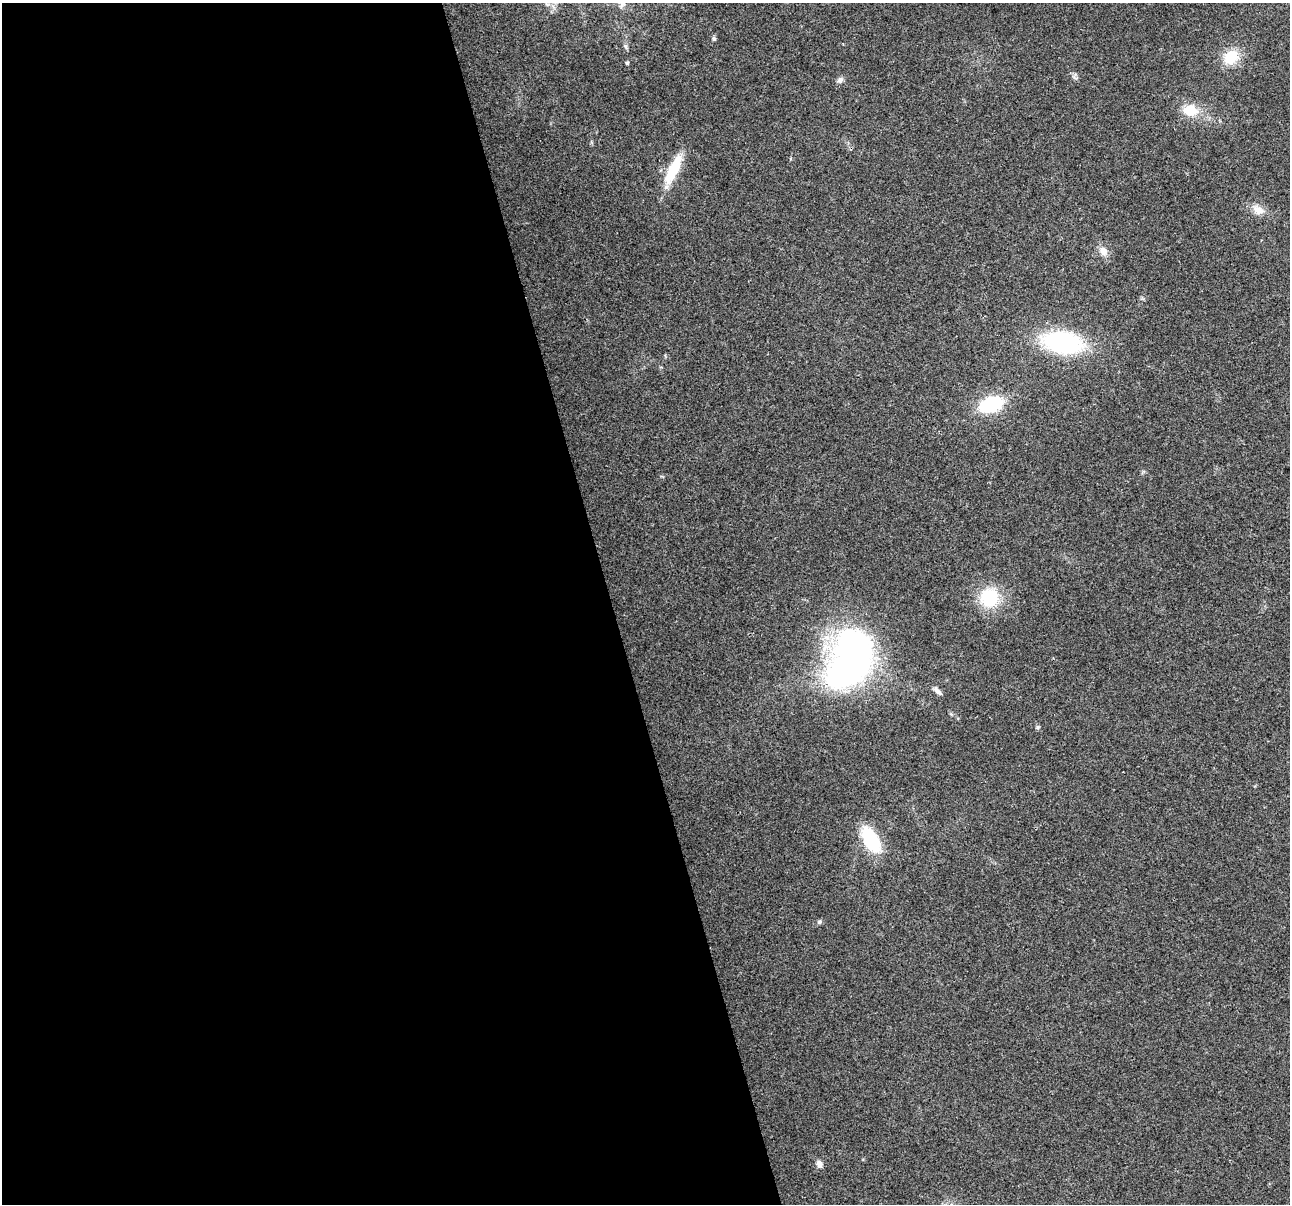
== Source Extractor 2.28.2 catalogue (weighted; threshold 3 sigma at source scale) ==
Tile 9 of 4 x 4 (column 1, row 3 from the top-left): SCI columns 1-1288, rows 1298-2499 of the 5150 x 4949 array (HDU 1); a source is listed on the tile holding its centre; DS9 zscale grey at full resolution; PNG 1292 x 1206 px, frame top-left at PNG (2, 3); no overlay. Shown black and unused: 47% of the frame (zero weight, under 2 of 3 exposures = <1% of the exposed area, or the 3 px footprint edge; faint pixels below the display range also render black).
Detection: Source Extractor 2.28.2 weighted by HDU 2 'WHT'; one run over the whole footprint, this tile lists its part. Background 0.0568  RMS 0.0076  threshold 0.0341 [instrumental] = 3 sigma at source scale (4.5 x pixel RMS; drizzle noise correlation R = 1.50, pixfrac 1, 0.0396/0.0396 arcsec/px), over >= 5 px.
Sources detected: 19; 1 inside a brighter object's white glare — not listed; the other 18 listed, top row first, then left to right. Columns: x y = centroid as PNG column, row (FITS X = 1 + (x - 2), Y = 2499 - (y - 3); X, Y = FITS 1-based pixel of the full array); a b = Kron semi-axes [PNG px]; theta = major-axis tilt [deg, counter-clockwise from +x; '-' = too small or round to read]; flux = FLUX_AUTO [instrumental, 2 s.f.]
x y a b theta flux
714 39 7 5 -75 1.4
625 46 7 5 -62 1.5
1231 57 18 14 37 20
627 63 4 4 - 1.4
840 80 8 7 - 2.5
1190 110 19 14 -9 16
673 169 38 11 64 27
1258 210 17 10 -30 7.8
1103 251 12 10 -59 6.2
1063 342 36 19 -9 100
991 405 16 10 19 66
989 598 24 23 - 34
854 647 40 32 3 210
938 691 13 6 -47 3.2
1038 727 6 5 - 1.2
871 840 27 13 -60 48
819 922 7 5 45 1.5
819 1164 10 8 -71 3.5